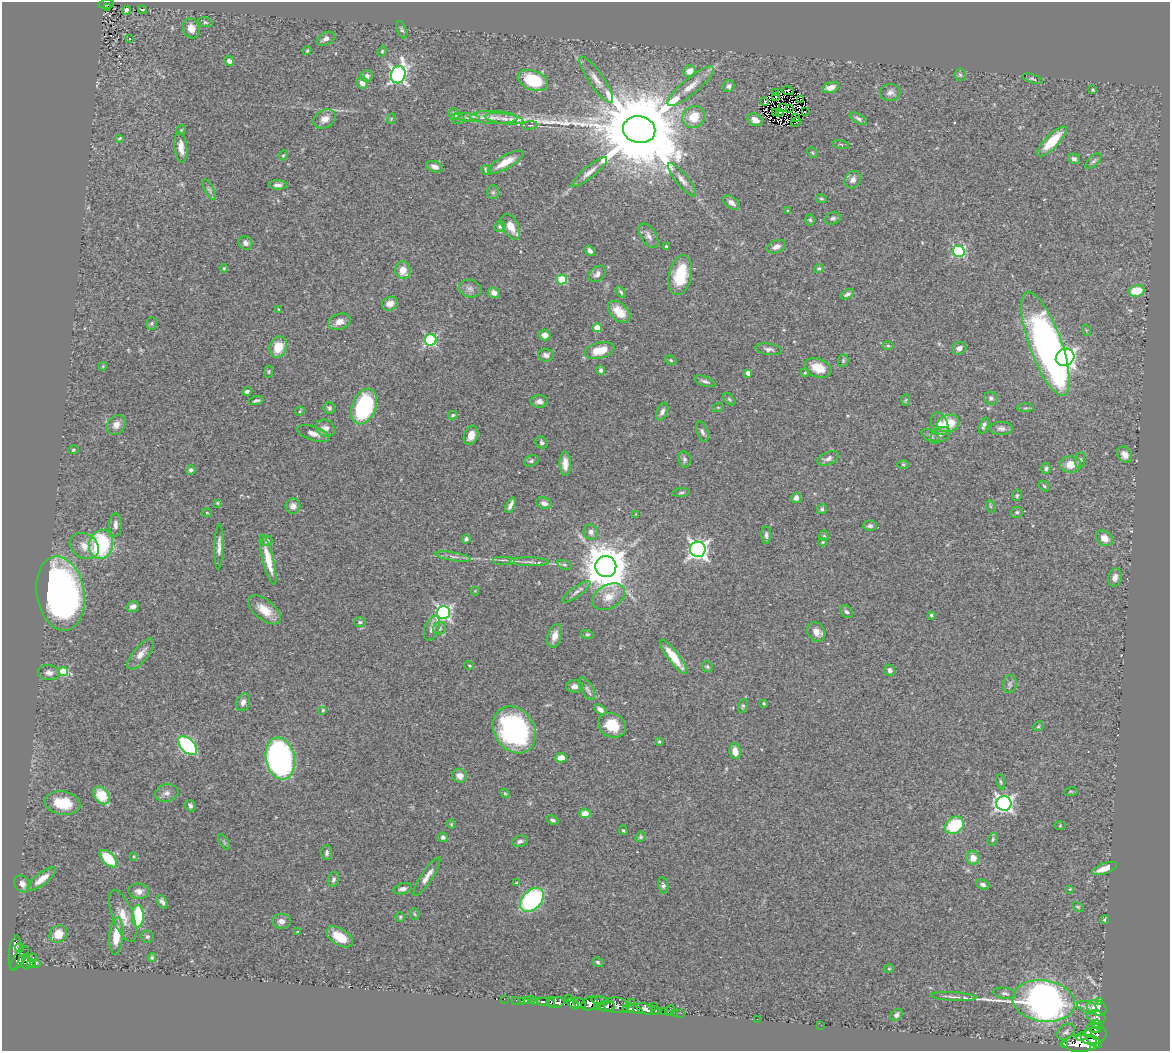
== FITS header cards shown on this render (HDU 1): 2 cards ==
NAXIS1  =                 1168
NAXIS2  =                 1049

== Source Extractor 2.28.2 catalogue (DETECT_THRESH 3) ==
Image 1168 x 1049 px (HDU 1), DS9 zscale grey, 1 PNG px = 1 image px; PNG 1172 x 1053 px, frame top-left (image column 1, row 1049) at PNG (2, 2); each listed source drawn as its Kron ellipse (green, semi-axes under 4 px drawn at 4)
Background 0.645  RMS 0.037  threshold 0.112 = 3 sigma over >= 5 px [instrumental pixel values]
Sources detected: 331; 1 with non-positive FLUX_AUTO (blend fragments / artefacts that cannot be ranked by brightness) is neither listed nor drawn; the other 330 listed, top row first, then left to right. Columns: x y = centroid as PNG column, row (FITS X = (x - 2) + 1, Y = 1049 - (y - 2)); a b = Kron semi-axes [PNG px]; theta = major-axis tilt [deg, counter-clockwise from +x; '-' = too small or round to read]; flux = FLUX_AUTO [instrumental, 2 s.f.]
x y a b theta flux
106 4 8 3 8 95
108 7 3 3 - 21
127 10 4 4 - 8.3
142 10 4 2 - 2
205 22 7 4 -17 4.2
191 28 10 8 -72 25
402 30 9 5 -68 5.3
129 38 3 3 - 17
326 39 10 6 27 13
307 51 4 3 - 3.5
382 51 5 4 - 3.3
229 61 5 4 - 9.9
690 71 6 5 - 27
398 75 9 7 68 840
960 75 6 5 - 4.4
367 76 6 5 - 8.9
1033 79 10 4 -18 4.5
533 80 16 9 -20 140
596 80 27 7 -55 29
362 83 6 5 - 18
691 86 29 8 39 41
729 86 6 5 - 7.8
830 87 9 5 14 18
1092 90 4 2 - 3.3
787 91 6 4 -14 3.1
776 92 3 2 - 2.6
890 92 10 8 6 12
776 97 3 2 - 1.6
801 99 2 2 - 0.63
765 101 3 2 - 2.6
782 107 3 2 - 2
790 108 2 2 - 1.8
780 112 2 2 - 2.4
805 112 2 2 - 1
776 113 2 2 - 1.2
454 114 6 5 - 14
467 117 13 4 -6 9.5
494 117 24 6 -2 30
694 117 11 10 - 55
795 117 3 2 - 1
325 119 12 8 29 21
391 119 5 3 - 2.3
458 119 7 5 -17 5.9
504 119 19 5 -8 15
858 119 9 4 -30 7.3
755 120 8 5 -24 18
796 122 5 2 - 9.9
530 125 7 3 4 3.2
181 130 5 4 - 3.5
639 130 16 13 -11 59000
120 138 3 2 - 2.9
1052 141 20 6 45 74
841 144 8 3 -14 3.1
181 147 15 6 -82 25
812 153 6 4 -45 3.3
283 155 5 4 - 2.9
1074 159 6 5 - 6.8
1094 161 10 5 43 6.3
505 162 20 6 30 41
435 167 8 5 -19 12
486 170 5 4 - 6.6
589 172 22 5 39 19
682 180 21 6 -50 18
853 180 9 7 60 12
278 185 9 4 -2 9.6
209 190 11 4 -63 6.5
493 192 7 6 - 5.1
821 199 5 3 - 2.9
731 203 9 5 -36 14
787 211 4 3 - 2.4
833 218 8 6 19 5.9
810 220 6 5 - 4.1
500 226 6 5 - 5.8
511 227 14 7 -61 27
648 236 14 7 -57 13
245 243 7 6 - 9.2
666 246 4 3 - 3.4
776 247 10 6 21 13
590 251 5 4 - 7.6
959 251 6 5 - 280
224 268 4 4 - 2.8
819 268 5 4 - 3.7
403 270 9 7 -79 33
597 274 10 7 42 12
680 275 20 11 78 89
562 279 5 5 - 140
470 289 11 9 -13 12
1136 291 8 5 10 60
621 292 6 4 -54 4.6
494 293 6 5 - 13
847 294 7 4 25 7.7
390 304 8 6 24 18
279 309 3 2 - 1.9
619 312 13 8 -44 45
339 322 11 8 16 21
152 323 6 5 - 4.3
597 328 4 4 - 54
1086 330 6 3 -72 2.8
545 335 6 5 - 15
431 340 6 5 - 320
1045 344 55 16 -70 1200
888 346 5 4 - 3.1
278 347 11 8 70 50
959 348 7 6 - 11
769 349 13 5 -9 9.5
599 350 15 7 14 53
546 355 7 6 - 11
1065 357 10 8 34 1100
671 360 6 4 -24 3.4
843 361 6 5 - 3.7
103 366 4 3 - 2.6
818 368 14 9 -20 43
601 370 5 4 - 5.8
269 372 6 3 81 2.7
805 372 4 4 - 3.1
748 373 4 4 - 14
705 381 11 4 -20 7.2
247 391 4 3 - 6.1
991 398 7 6 - 6.5
729 399 7 4 -45 3.8
906 400 6 4 86 3.2
256 401 8 4 13 5.5
539 401 8 6 0 10
364 406 18 12 69 250
718 407 6 3 18 2.5
329 408 6 5 - 5.7
1026 408 8 3 5 3.5
300 411 5 3 - 2.6
662 412 9 5 66 8.4
453 415 5 3 - 4.2
948 423 11 8 16 68
940 424 12 8 -65 17
116 425 10 8 49 17
984 425 8 4 68 7
325 428 10 8 -26 14
1001 428 11 6 1 9.5
702 432 10 5 -70 8.3
313 434 17 7 -18 17
940 434 10 7 23 10
471 435 10 7 69 20
931 436 10 5 -32 5.3
542 443 6 5 - 6.7
73 450 5 4 - 3.4
1125 455 9 7 -52 18
828 458 11 6 23 10
684 459 8 6 -81 6.1
1080 460 8 5 82 5.4
531 461 7 5 21 5.3
565 464 12 5 -88 20
1071 464 10 8 0 37
903 465 6 4 0 3.1
1046 469 5 4 - 4.7
191 470 5 5 - 5.5
1044 486 6 4 -46 3.8
681 493 8 3 5 3.9
1017 495 6 4 73 3.9
796 498 5 5 - 9.6
217 503 4 3 - 2.5
544 503 8 5 -18 12
510 505 8 3 65 11
293 506 7 7 - 13
990 506 6 4 -71 3.1
822 509 5 5 - 4.8
1017 512 6 5 - 4.6
207 513 5 3 - 2
636 514 3 3 - 1.9
115 525 11 6 90 12
870 526 7 5 3 6.8
591 532 7 7 - 9.7
766 535 8 4 -88 7
824 536 5 4 - 3.3
1104 538 9 7 -36 24
466 539 4 4 - 6.4
267 541 5 5 - 7.7
823 542 4 4 - 2.7
101 544 15 12 75 240
84 546 15 12 -29 27
219 547 22 4 88 16
698 549 8 7 - 1100
453 557 18 3 -9 11
268 560 26 5 -76 53
504 560 11 2 0 4.9
529 562 19 3 -1 10
564 565 7 4 -18 4.5
606 566 10 10 - 8900
1115 577 9 6 79 13
475 591 4 4 - 2.3
576 592 17 5 36 11
61 593 37 23 -80 1000
609 597 17 11 30 36
133 606 6 5 - 9.9
264 610 19 10 -39 42
443 612 6 6 - 630
846 612 7 5 -42 5.8
931 615 4 4 - 3.6
360 622 6 5 - 4.4
432 628 13 7 70 13
440 628 7 6 - 6.1
816 632 10 8 -56 20
587 634 6 4 -15 3.6
555 636 12 7 72 21
141 654 19 7 50 22
673 657 21 5 -53 51
469 665 5 3 - 2.4
707 667 6 5 - 3.7
890 670 6 5 - 9.2
63 671 5 4 - 110
49 673 11 7 -5 14
1010 684 9 7 82 7.1
574 686 8 6 3 12
587 689 13 6 -59 9.3
243 702 9 6 67 12
764 703 3 3 - 2.7
743 706 7 4 69 4
600 709 7 4 -36 10
323 710 4 4 - 3.4
612 725 14 11 -28 58
1038 726 5 4 - 3.1
514 730 25 20 -56 420
659 741 4 3 - 3.2
187 745 11 6 -45 330
735 751 8 5 -79 25
561 758 5 5 - 24
280 759 21 14 -79 750
460 776 7 7 - 14
1001 782 7 3 -78 3.6
1071 792 7 3 8 2.8
167 793 12 8 13 13
505 793 5 4 - 2.7
102 795 10 7 -53 64
63 803 18 11 -8 70
1004 803 7 7 - 790
190 806 6 5 - 7.9
585 813 5 4 - 26
553 820 6 4 -25 4.9
451 824 4 4 - 2.5
954 825 10 8 31 130
1060 826 6 4 1 2.6
623 830 5 4 - 3.1
443 837 5 4 - 6
641 837 5 4 - 4.1
993 839 7 4 72 5
520 841 8 5 17 7.9
224 842 8 3 -58 4.3
327 853 7 5 89 7.8
134 856 4 3 - 2
973 858 6 6 - 26
108 859 11 6 -45 92
1104 868 13 5 19 28
427 876 22 5 57 20
42 879 17 6 38 32
333 879 7 5 75 6.7
516 883 4 3 - 2.8
22 884 9 7 -50 14
983 884 7 4 -23 7.7
663 885 8 5 -80 6.7
403 889 9 5 15 9.9
1070 889 3 3 - 1.9
139 891 10 7 -7 13
532 900 14 9 46 390
162 902 7 4 -62 6.9
1078 907 6 4 -29 3.2
414 914 6 4 -86 2.8
123 916 27 10 -70 40
138 916 11 6 -90 130
400 917 4 4 - 3.7
1105 920 5 4 - 4.3
282 921 9 7 -4 14
298 932 4 3 - 3.2
58 934 9 8 - 39
116 936 19 7 86 50
147 937 6 6 - 5
340 937 15 8 -32 50
19 948 4 3 - 81
15 952 17 5 83 440
152 957 4 3 - 3.6
19 958 14 5 56 400
33 958 4 3 - 32
26 962 7 4 -88 230
598 962 5 4 - 4
36 963 3 2 - 27
31 964 4 3 - 120
889 969 5 3 - 2.3
1005 993 11 5 -9 7.7
953 997 23 3 -3 11
569 998 4 2 - 80
504 999 2 2 - 2.8
531 999 3 2 - 7.4
516 1000 2 2 - 8.5
521 1001 3 2 - 7.7
526 1001 4 3 - 65
535 1001 4 3 - 52
600 1001 9 3 -9 72
1044 1001 31 20 -8 1100
543 1002 6 3 -5 140
551 1002 5 3 - 170
556 1002 9 5 6 600
631 1002 3 2 - 30
1100 1002 3 2 - 8.6
579 1003 6 4 -23 480
573 1004 7 4 -42 430
590 1004 8 6 32 600
616 1005 13 8 -8 470
606 1006 8 5 0 330
653 1006 3 2 - 7.9
598 1007 4 3 - 100
1087 1007 10 5 -18 11
628 1008 6 3 -10 220
1097 1008 10 7 -21 52
634 1009 9 4 -21 220
645 1009 8 5 -18 490
655 1010 4 3 - 52
670 1010 5 4 - 34
664 1012 3 2 - 20
675 1013 2 2 - 14
681 1013 2 2 - 9.2
896 1015 7 5 42 8.4
1096 1017 9 6 -17 8.4
757 1019 2 2 - 36
821 1025 2 2 - 1.8
1097 1025 5 4 - 240
1094 1028 7 4 -17 250
1066 1032 10 7 40 8.2
1089 1032 4 3 - 110
1094 1036 13 8 19 1000
1081 1037 6 3 14 380
1094 1041 8 4 -38 760
1080 1043 17 8 -1 2100
1065 1045 4 3 - 61
1093 1046 4 4 - 280
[1 non-positive-flux detection neither listed nor drawn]